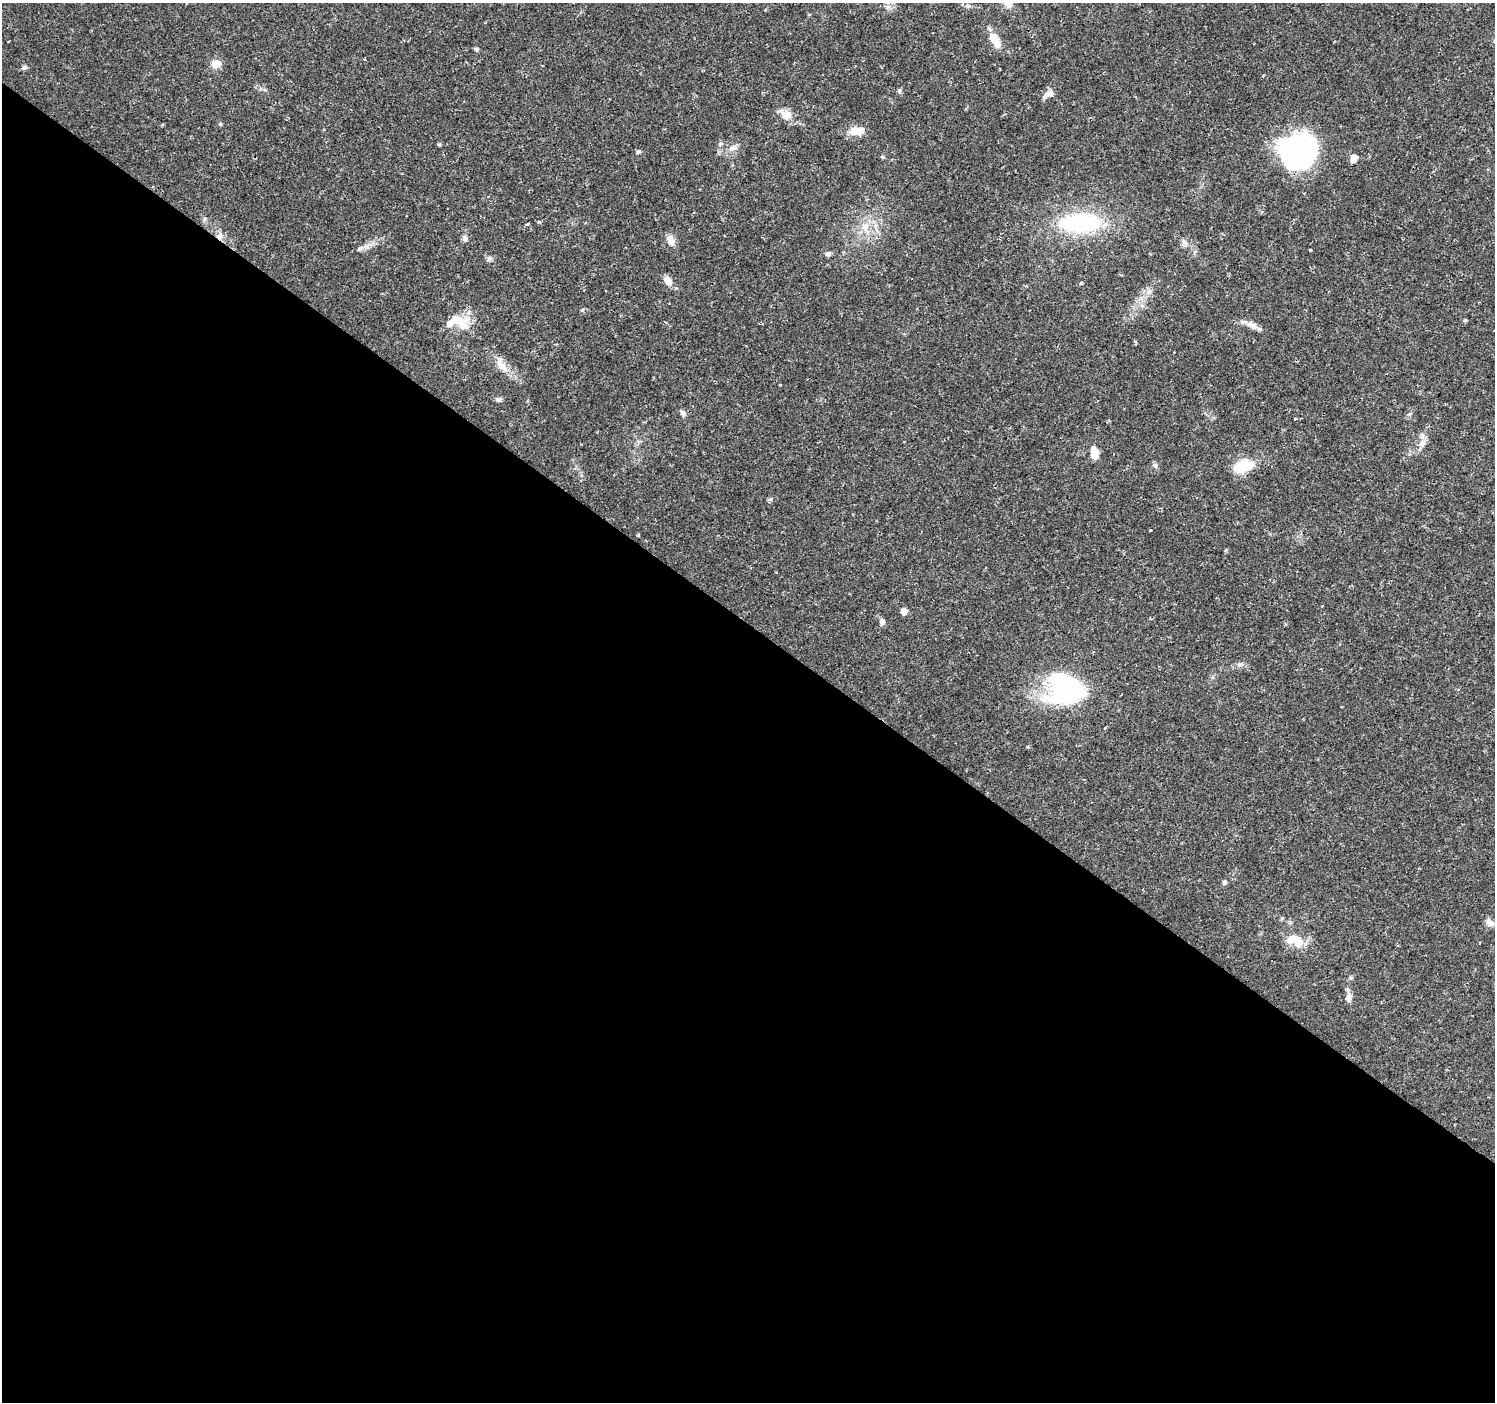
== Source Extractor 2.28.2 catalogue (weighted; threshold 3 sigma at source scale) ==
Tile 14 of 4 x 4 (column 2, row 4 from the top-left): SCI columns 1499-2991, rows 240-1639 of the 5978 x 6011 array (HDU 1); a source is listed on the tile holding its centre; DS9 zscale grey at full resolution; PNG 1497 x 1404 px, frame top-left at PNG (2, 3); no overlay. Shown black and unused: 56% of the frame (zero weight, under 2 of 3 exposures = <1% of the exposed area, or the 3 px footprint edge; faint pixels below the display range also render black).
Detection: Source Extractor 2.28.2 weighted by HDU 2 'WHT'; one run over the whole footprint, this tile lists its part. Background 0.0292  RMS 0.0028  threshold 0.0125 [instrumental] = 3 sigma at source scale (4.5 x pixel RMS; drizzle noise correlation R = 1.50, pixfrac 1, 0.0396/0.0396 arcsec/px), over >= 5 px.
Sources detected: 56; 1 inside a brighter object's white glare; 1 cosmic-ray / hot-pixel residue — not listed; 4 inside a brighter listed object's ellipse — not listed separately; the other 50 listed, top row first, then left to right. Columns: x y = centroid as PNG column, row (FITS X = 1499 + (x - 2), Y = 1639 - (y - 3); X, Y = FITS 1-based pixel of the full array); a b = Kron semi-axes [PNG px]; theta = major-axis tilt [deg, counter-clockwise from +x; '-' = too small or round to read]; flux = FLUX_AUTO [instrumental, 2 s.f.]
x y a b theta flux
1008 3 11 9 -59 2.1
968 6 7 4 -18 0.55
994 38 19 10 -48 4.1
476 49 5 4 - 0.61
216 64 6 6 - 6.4
24 67 7 6 - 0.61
1046 95 11 8 44 1.4
786 114 18 12 -34 3.1
220 124 5 4 - 0.32
858 131 19 10 8 4
439 145 6 4 0 0.31
733 148 11 8 18 1.5
638 152 7 5 22 0.48
1298 152 36 34 -34 55
882 157 5 4 - 0.32
1353 159 10 8 72 1.7
1080 223 42 19 2 31
527 224 4 3 - 0.46
865 227 12 9 38 2.7
220 236 11 7 72 1.5
465 239 7 7 - 0.8
671 241 14 9 -74 2.2
1184 242 7 6 - 0.84
361 248 10 5 26 0.89
1310 250 3 3 - 0.36
828 254 7 6 - 0.77
489 259 8 7 - 0.76
668 281 10 8 -52 2.6
1081 283 4 3 - 0.57
456 319 33 13 -5 5.3
1465 320 6 4 0 0.33
1252 325 18 8 -28 2.1
501 365 25 10 -55 3.7
498 399 8 5 1 0.82
682 413 9 6 -55 0.91
1295 419 3 3 - 0.82
1422 443 12 8 40 1.8
1094 452 12 7 -81 4.4
1155 465 8 6 -55 0.71
1243 466 14 9 15 14
1150 530 3 2 - 0.22
1323 606 3 3 - 1.1
904 612 6 5 - 2.3
882 622 7 7 - 0.98
1240 664 9 6 -14 0.86
1067 689 38 31 -10 44
1224 882 7 5 36 0.51
1490 923 12 9 -35 1.7
1293 939 22 10 13 4
1348 998 11 7 88 1.7
Overlapping masked pixels (flux is a lower limit): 1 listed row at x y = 220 236
Isophote crosses this tile's border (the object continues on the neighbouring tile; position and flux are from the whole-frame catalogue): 1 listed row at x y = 1008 3
Unlisted compact peaks at least as high as the median listed source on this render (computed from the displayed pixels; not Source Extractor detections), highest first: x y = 770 499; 900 90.